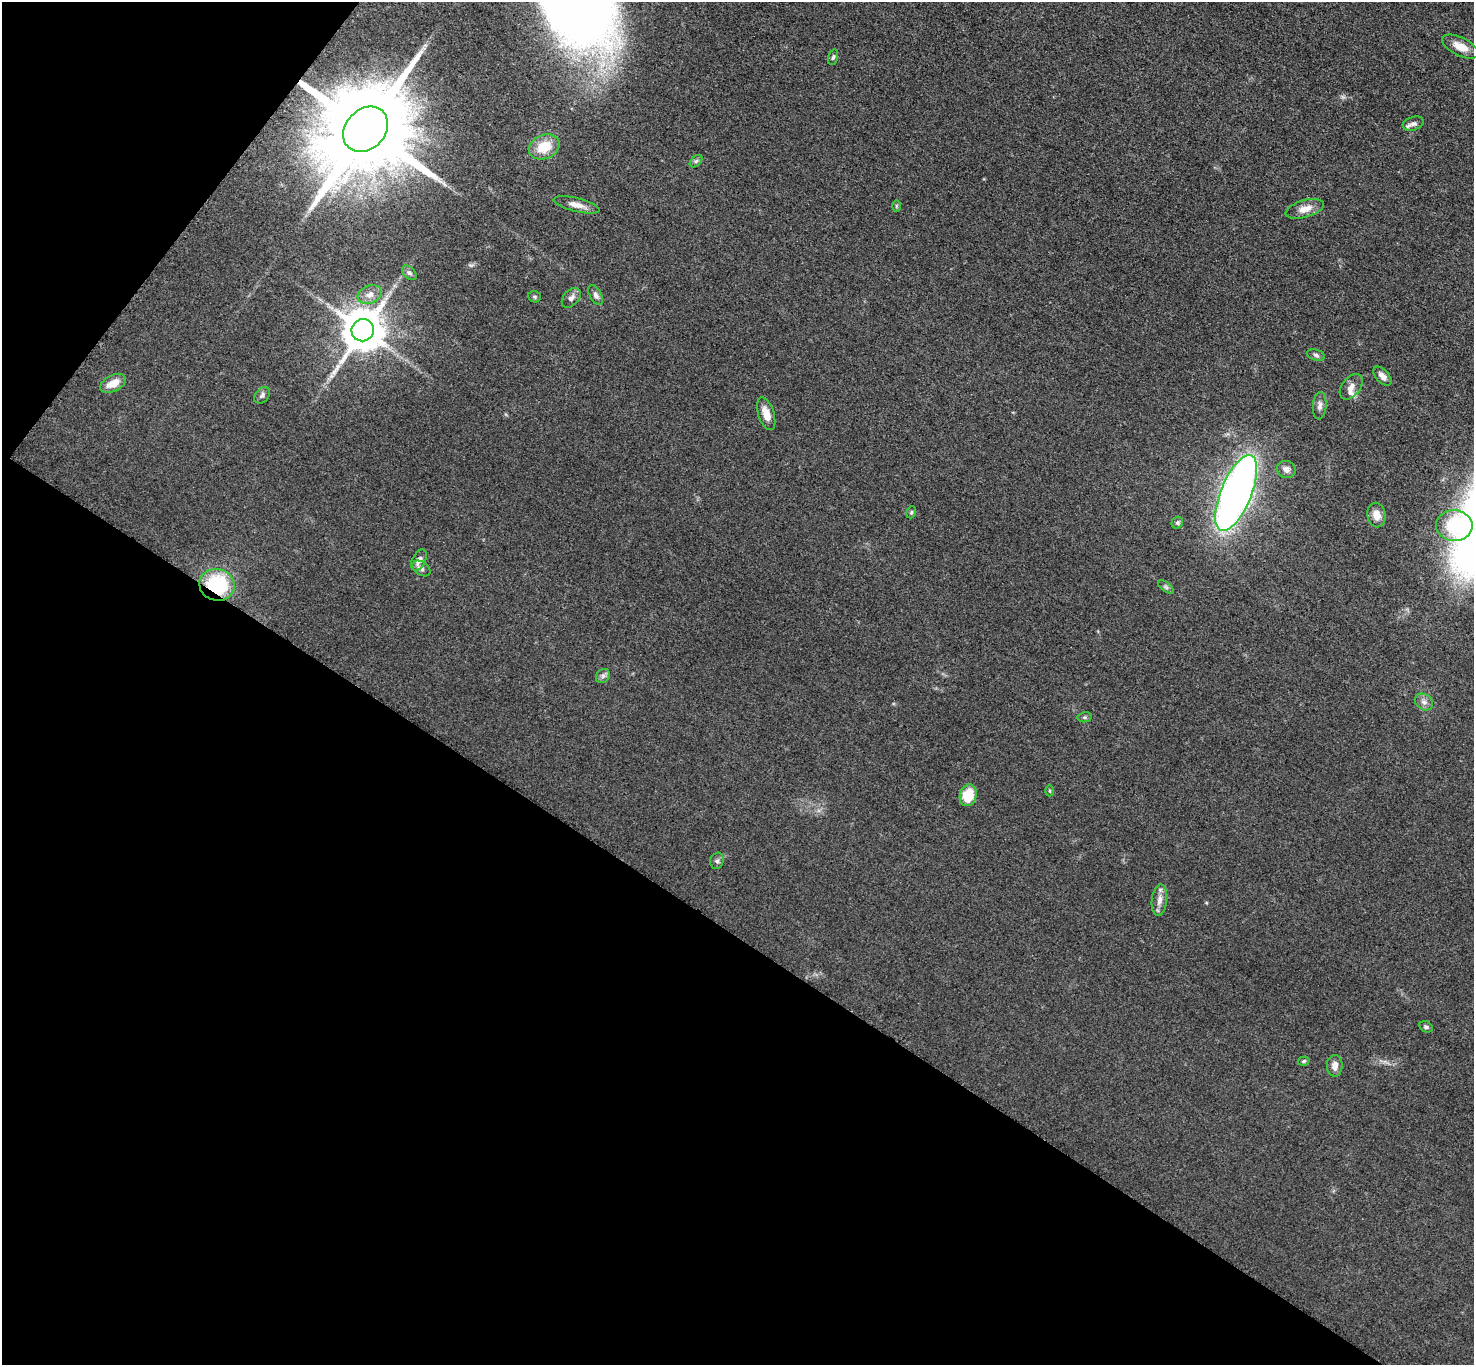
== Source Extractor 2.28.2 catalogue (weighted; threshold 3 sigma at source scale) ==
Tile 9 of 4 x 4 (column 1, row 3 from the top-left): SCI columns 13-1484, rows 1526-2888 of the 5911 x 5917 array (HDU 1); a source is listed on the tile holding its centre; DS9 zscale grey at full resolution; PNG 1476 x 1367 px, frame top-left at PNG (2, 2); each listed source drawn as its Kron ellipse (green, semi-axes under 4 px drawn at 4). Shown black and unused: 36% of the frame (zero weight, under 3 of 5 exposures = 1% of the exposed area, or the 3 px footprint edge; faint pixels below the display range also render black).
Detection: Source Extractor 2.28.2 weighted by HDU 2 'WHT'; one run over the whole footprint, this tile lists its part. Background 0.0531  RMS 0.0058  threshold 0.026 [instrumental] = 3 sigma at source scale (4.5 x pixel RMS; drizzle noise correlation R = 1.50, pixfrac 1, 0.05/0.05 arcsec/px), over >= 5 px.
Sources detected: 44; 1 inside a brighter object's white glare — neither listed nor drawn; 1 inside a brighter listed object's ellipse — not listed separately; the other 42 listed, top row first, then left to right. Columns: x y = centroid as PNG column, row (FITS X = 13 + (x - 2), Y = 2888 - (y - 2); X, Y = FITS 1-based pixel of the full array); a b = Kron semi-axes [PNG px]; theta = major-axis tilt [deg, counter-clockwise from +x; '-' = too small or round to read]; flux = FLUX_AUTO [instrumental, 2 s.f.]
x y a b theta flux
1460 47 20 9 -26 8.1
833 57 8 5 73 1.2
1413 124 11 6 19 2.6
366 129 25 20 47 14000
544 147 16 12 25 15
696 161 7 4 45 1.2
577 205 23 6 -14 4.9
896 206 6 4 90 0.7
1305 209 19 8 16 6.6
409 273 9 5 -44 1.4
370 294 12 9 21 4.5
596 295 11 6 -61 2.2
534 297 6 5 - 0.99
571 298 11 7 48 2.8
363 330 11 11 - 2200
1316 355 9 5 -16 1.5
1382 376 11 6 -47 4.1
113 383 14 8 26 7.7
1351 387 15 9 52 3.9
262 395 9 6 51 1.9
1320 406 14 7 85 2.7
766 414 17 8 -72 6.8
1286 469 9 8 - 3.2
1236 493 40 15 68 430
911 512 6 4 69 0.82
1377 515 12 9 -80 5.2
1177 523 6 5 - 1.3
1454 526 18 15 -4 21
419 560 11 6 62 3.8
421 568 10 6 -35 2
217 585 18 16 -14 46
1166 587 9 4 -36 1.3
603 676 8 6 45 1.7
1424 702 10 7 -35 2.6
1085 717 7 5 11 1.1
1050 791 5 3 - 0.65
968 795 11 8 73 16
717 861 8 6 73 1.7
1159 900 15 7 83 4.4
1426 1027 7 5 -26 1.3
1304 1061 6 4 18 0.95
1335 1066 11 8 -90 4
Overlapping masked pixels (flux is a lower limit): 2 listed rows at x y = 366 129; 217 585